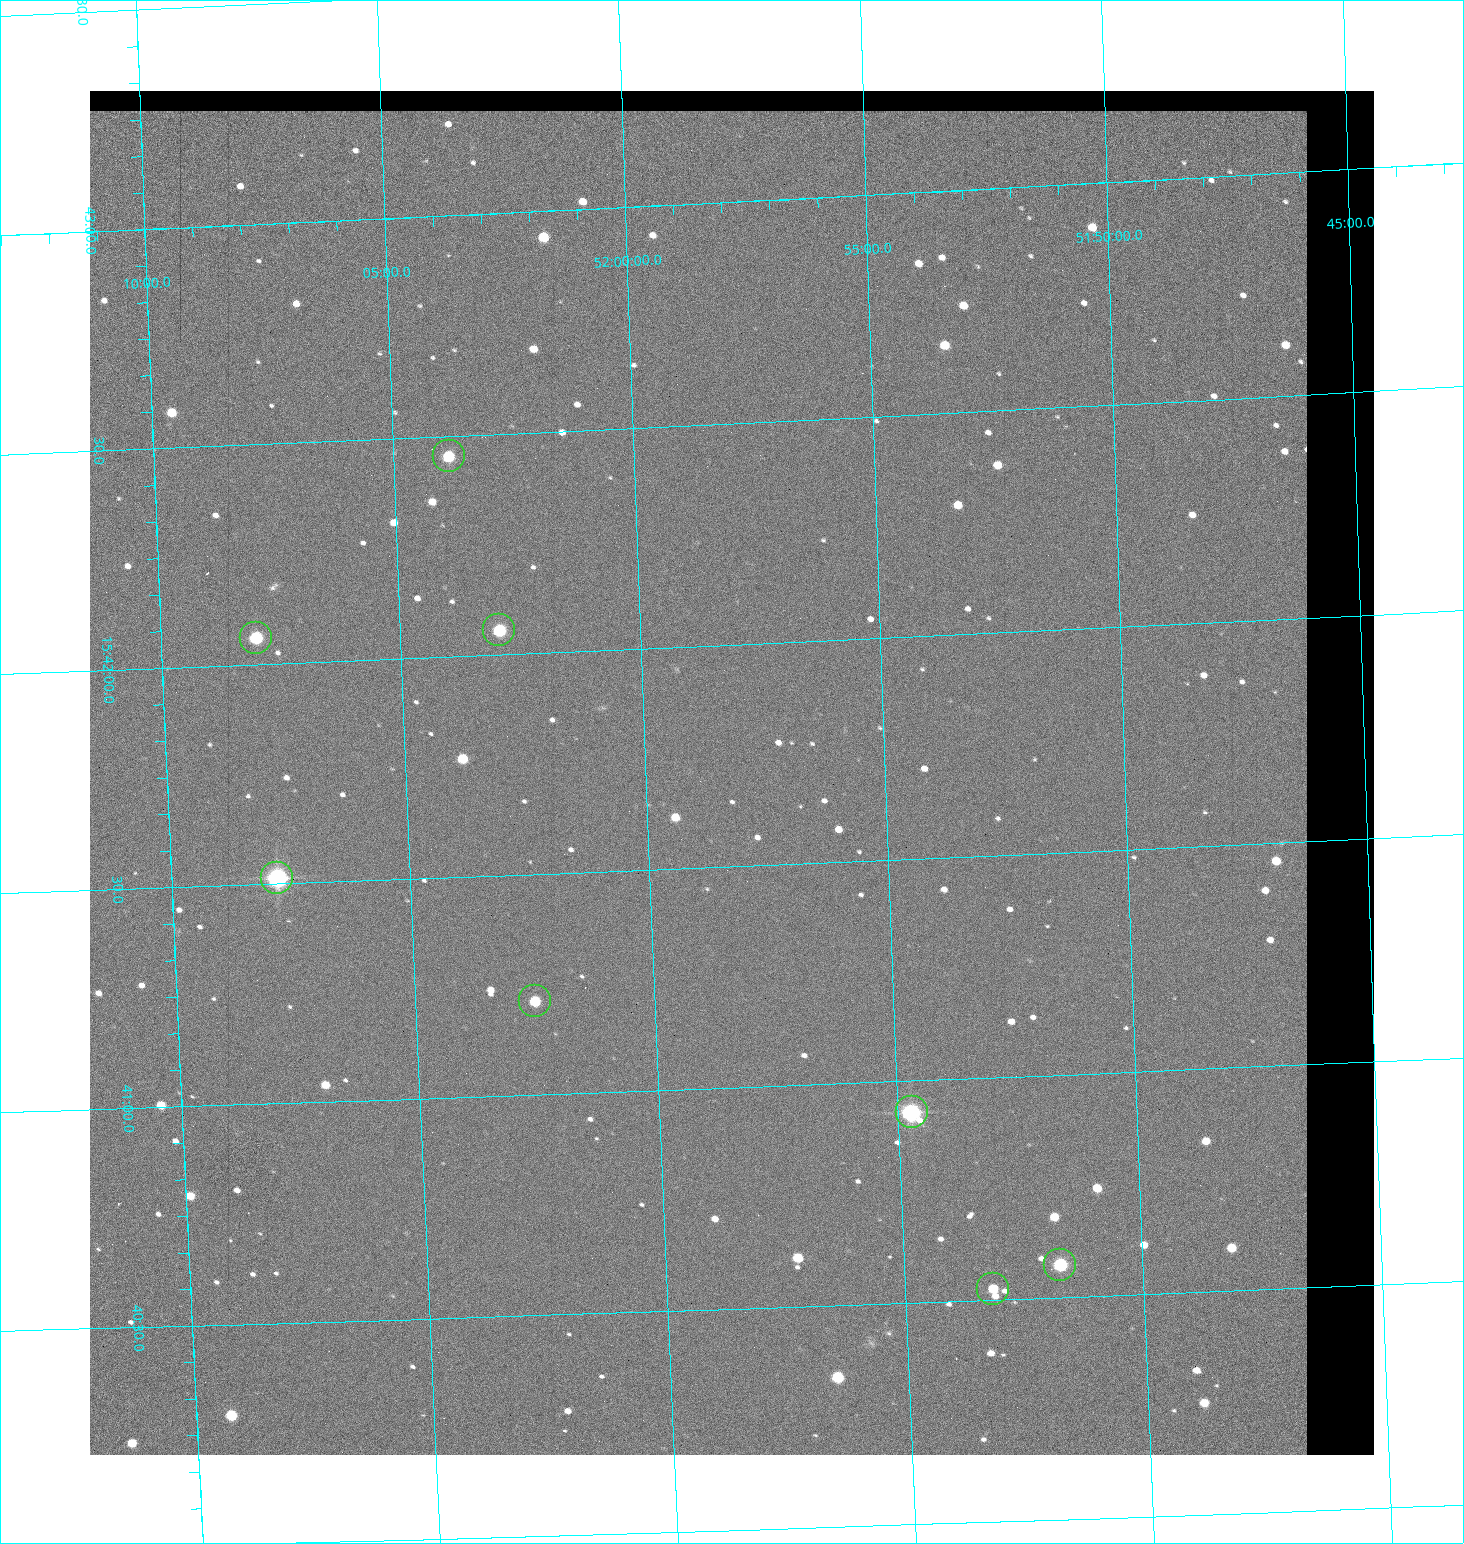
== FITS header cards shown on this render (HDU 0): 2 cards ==
NAXIS1  =                 1284 / length of data axis 1
NAXIS2  =                 1364 / length of data axis 2

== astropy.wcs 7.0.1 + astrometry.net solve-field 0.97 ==
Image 1284 x 1364 px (HDU 0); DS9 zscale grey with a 90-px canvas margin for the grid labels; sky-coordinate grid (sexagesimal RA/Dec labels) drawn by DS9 from the SOLVED WCS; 8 Tycho-2 reference stars matched to detected sources circled (green)
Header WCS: RA---TAN/DEC--TAN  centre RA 15:41:43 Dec +51:58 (235.43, +51.97 deg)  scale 1.26 arcsec/px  FOV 26.9' x 28.5'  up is +92 deg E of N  parity flipped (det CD > 0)
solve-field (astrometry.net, Tycho-2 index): VERIFIED the header's WCS against the Tycho-2 star catalogue (8 matches, 0 conflicts) and refined it, rather than solving blind
Solved WCS: RA---TAN-SIP/DEC--TAN-SIP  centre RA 15:41:43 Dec +51:58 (235.43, +51.97 deg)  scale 1.25 arcsec/px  FOV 26.8' x 28.5'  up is +92 deg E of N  parity flipped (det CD > 0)
The solver's refit moves the header's centre by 0.63 arcsec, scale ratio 0.9981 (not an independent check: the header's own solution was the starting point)
Tycho-2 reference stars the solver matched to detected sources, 8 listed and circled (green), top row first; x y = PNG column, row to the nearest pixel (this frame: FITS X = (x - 90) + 1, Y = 1364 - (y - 91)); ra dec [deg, ICRS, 3 dp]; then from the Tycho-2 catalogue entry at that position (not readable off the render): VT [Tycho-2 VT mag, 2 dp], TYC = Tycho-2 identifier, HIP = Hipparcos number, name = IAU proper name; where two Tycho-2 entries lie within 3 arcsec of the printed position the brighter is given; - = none
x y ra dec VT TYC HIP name
449 456 235.614 +52.064 11.61 3489-1132-1 - -
499 630 235.514 +52.049 11.19 3489-1407-1 - -
256 638 235.515 +52.133 11.12 3489-1380-1 - -
277 878 235.378 +52.130 9.31 3489-1322-1 76850 -
535 1001 235.303 +52.042 11.52 3489-958-1 - -
912 1112 235.232 +51.912 9.59 3489-824-1 - -
1060 1265 235.143 +51.862 10.97 3489-1016-1 - -
993 1289 235.131 +51.886 12.29 3489-908-1 - -